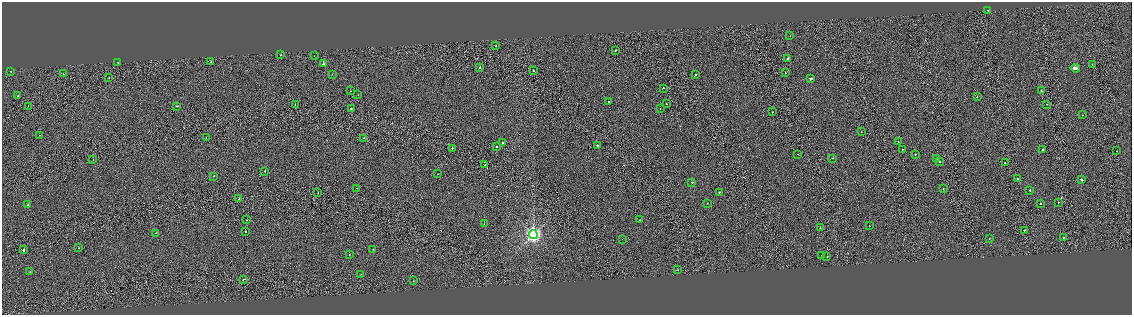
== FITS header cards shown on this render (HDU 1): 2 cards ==
NAXIS1  =                 2260
NAXIS2  =                  625

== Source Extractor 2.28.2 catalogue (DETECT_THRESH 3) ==
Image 2260 x 625 px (HDU 1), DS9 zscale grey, zoomed out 1/2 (1 PNG px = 2 x 2 image px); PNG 1134 x 317 px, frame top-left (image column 1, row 625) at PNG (2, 2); each listed source drawn as its Kron ellipse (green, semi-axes under 4 px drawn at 4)
Background -17.2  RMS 7.8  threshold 23.3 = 3 sigma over >= 5 px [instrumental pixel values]
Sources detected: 108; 12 cannot appear on this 1/2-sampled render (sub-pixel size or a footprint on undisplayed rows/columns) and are neither listed nor drawn; the other 96 listed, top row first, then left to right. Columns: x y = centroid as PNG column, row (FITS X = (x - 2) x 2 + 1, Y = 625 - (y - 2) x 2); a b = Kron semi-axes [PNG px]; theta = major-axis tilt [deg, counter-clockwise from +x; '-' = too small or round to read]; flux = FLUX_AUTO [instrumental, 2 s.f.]
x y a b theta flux
988 10 2 1 - 5900
790 36 2 2 - 1900
495 46 2 1 - 2500
616 50 2 2 - 14000
281 55 2 2 - 1800
314 56 2 1 - 1700
788 59 2 2 - 24000
118 62 2 2 - 4000
211 62 2 2 - 4000
323 64 2 2 - 23000
1092 64 2 1 - 1300
480 67 2 2 - 5100
1075 68 4 2 - 160000
11 71 2 2 - 1700
533 71 2 1 - 3200
785 73 2 1 - 2200
63 74 2 2 - 2000
332 74 2 1 - 1700
695 75 2 2 - 3300
109 78 2 1 - 2400
810 78 3 2 - 200000
663 88 2 1 - 9900
350 91 2 1 - 2000
1041 91 2 2 - 20000
358 95 2 1 - 1800
18 96 2 2 - 11000
977 97 2 2 - 5600
609 101 2 2 - 9600
666 103 2 1 - 3400
1046 104 2 1 - 2500
295 105 2 1 - 4700
28 106 2 1 - 1700
177 106 2 2 - 3700
351 109 2 2 - 15000
660 109 2 1 - 1800
773 112 2 1 - 3100
1082 115 2 2 - 1700
861 132 2 1 - 7900
39 135 2 1 - 2200
206 138 2 1 - 1300
364 138 2 2 - 2700
502 142 2 2 - 4600
898 142 2 2 - 1500
597 145 2 2 - 7000
496 147 2 2 - 5300
452 148 2 2 - 5400
902 150 2 1 - 2500
1043 150 2 2 - 4300
1116 151 2 2 - 6500
798 154 2 2 - 2200
915 154 2 2 - 5500
833 158 2 2 - 5100
937 158 2 1 - 6700
93 160 2 1 - 1500
940 161 2 2 - 12000
1005 163 2 2 - 6700
485 165 2 2 - 9600
265 171 2 1 - 12000
438 174 2 1 - 5900
214 176 2 2 - 2500
1017 178 2 1 - 6100
1081 179 3 2 - 21000
692 182 2 2 - 9300
357 188 2 2 - 2300
943 189 2 2 - 6200
1030 190 2 2 - 10000
719 192 2 2 - 3900
318 193 2 1 - 1900
239 199 2 1 - 5300
1058 202 2 2 - 7500
707 203 2 2 - 2800
1040 203 2 2 - 10000
28 205 2 2 - 8000
247 220 2 1 - 2600
640 220 2 2 - 1700
484 224 2 1 - 2600
869 226 2 2 - 2000
820 227 2 2 - 1700
1024 230 2 2 - 9000
245 232 2 2 - 7000
156 233 2 2 - 9000
533 234 4 4 - 480000
989 238 2 1 - 1900
1063 238 3 2 - 8400
622 239 2 1 - 1400
79 248 2 2 - 2000
23 250 2 2 - 13000
373 250 2 2 - 2300
349 255 2 2 - 4700
822 255 2 2 - 2500
827 256 2 2 - 4700
677 270 2 1 - 6400
30 272 2 2 - 1500
361 274 2 1 - 2200
244 279 3 2 - 12000
413 281 2 2 - 1600
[12 sub-pixel or undisplayed-footprint detections neither listed nor drawn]